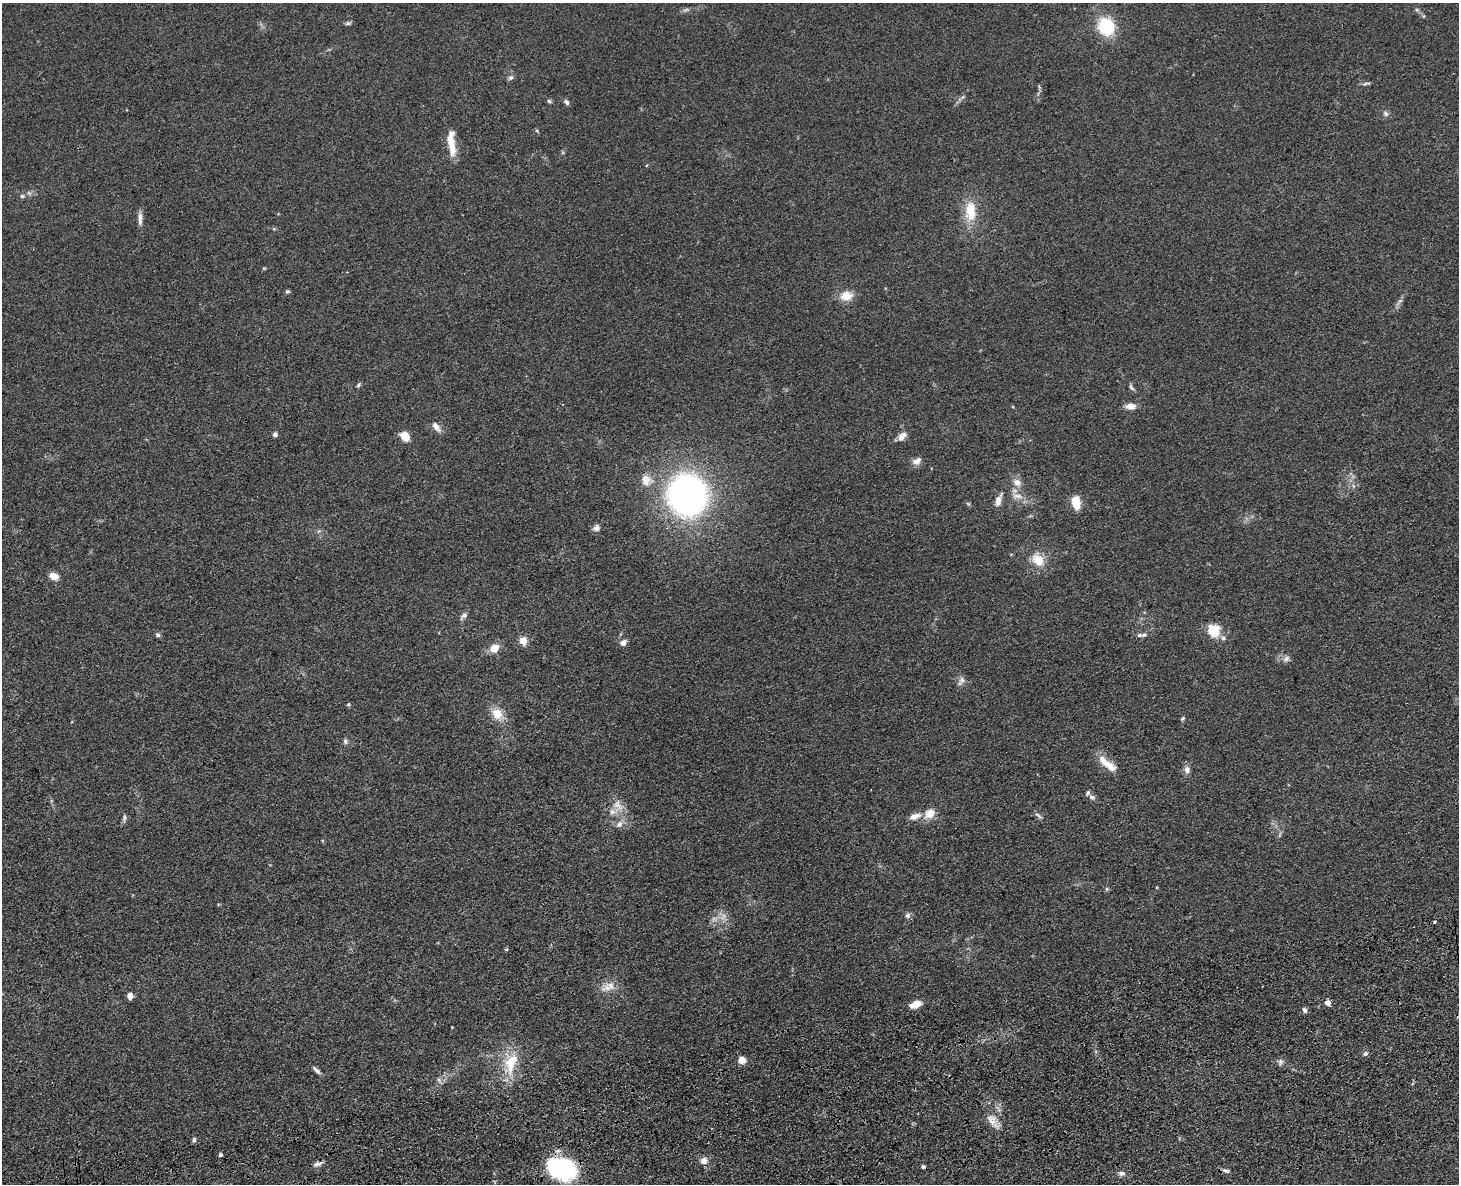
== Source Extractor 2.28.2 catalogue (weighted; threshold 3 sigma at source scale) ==
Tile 5 of 3 x 4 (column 2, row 2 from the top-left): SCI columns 1728-3184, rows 2483-3664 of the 4800 x 4963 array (HDU 1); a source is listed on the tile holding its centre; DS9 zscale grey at full resolution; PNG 1461 x 1186 px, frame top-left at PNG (2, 3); no overlay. Shown black and unused: <1% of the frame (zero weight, under 3 of 4 exposures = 6% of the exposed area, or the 3 px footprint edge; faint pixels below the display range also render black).
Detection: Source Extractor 2.28.2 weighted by HDU 2 'WHT'; one run over the whole footprint, this tile lists its part. Background 0.0683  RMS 0.0059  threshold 0.0265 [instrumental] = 3 sigma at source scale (4.5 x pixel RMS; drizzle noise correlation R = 1.50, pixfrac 1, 0.05/0.05 arcsec/px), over >= 5 px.
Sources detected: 89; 3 too faint to see at this stretch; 1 inside a brighter object's white glare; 2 cosmic-ray / hot-pixel residue — not listed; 7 inside a brighter listed object's ellipse — not listed separately; the other 76 listed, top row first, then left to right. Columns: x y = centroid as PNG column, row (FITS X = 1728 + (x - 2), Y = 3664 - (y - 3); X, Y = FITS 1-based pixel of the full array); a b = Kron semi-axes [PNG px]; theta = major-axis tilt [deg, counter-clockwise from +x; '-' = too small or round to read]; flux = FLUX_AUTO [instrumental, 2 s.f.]
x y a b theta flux
348 23 8 5 9 1.2
1106 26 17 15 -58 29
510 78 8 6 36 1.6
1366 83 13 3 12 1.2
549 101 5 5 - 1
566 102 8 6 -48 1.6
1386 113 9 7 -46 1.7
451 143 31 8 -84 13
22 196 5 5 - 1.1
970 211 28 15 90 16
140 218 19 5 90 3.3
287 291 6 5 - 0.99
846 296 17 12 7 7.4
1399 301 15 4 45 2
358 385 7 4 49 1
1131 387 10 5 -58 1.5
1131 406 10 6 0 5.2
436 427 15 7 -51 3.6
275 434 5 5 - 1.9
405 436 9 7 -47 9.1
902 436 13 7 47 3.9
917 461 13 8 32 3.5
646 480 17 15 -57 7.1
1017 482 11 10 - 4.4
687 495 33 30 -80 220
1017 496 16 6 -3 4.1
998 500 14 6 71 4.4
1076 502 13 8 -81 11
968 504 6 4 -4 0.75
596 528 9 7 29 2.4
1038 560 16 12 -50 11
54 576 11 7 -19 5
464 616 10 6 45 2.3
1217 628 18 12 -53 7.2
158 635 7 5 -45 1.3
1144 635 8 5 3 1.4
523 641 7 6 - 8.1
623 643 8 7 - 2.9
494 648 10 8 36 7.1
1286 659 10 8 35 2.4
962 680 11 8 80 2.7
348 704 6 4 -90 0.79
497 714 14 11 -48 9
1183 718 6 4 46 0.87
345 741 8 6 -78 1.4
1109 765 23 10 -34 8.1
1187 770 9 7 90 3
1092 797 9 6 -33 1.9
618 805 20 11 -51 7.3
930 813 14 11 40 7.2
1038 815 11 4 -38 1.5
915 816 15 7 19 4.5
124 818 10 5 89 1.6
619 824 11 8 46 3.4
1107 889 5 5 - 0.89
908 915 8 7 - 1.8
506 949 5 4 - 0.71
608 987 20 12 21 6.6
130 996 5 5 - 4.6
1328 1003 6 6 - 3
916 1004 13 7 16 6.3
1305 1010 7 5 -65 1.7
1365 1054 7 5 27 1.5
742 1060 5 5 - 14
1281 1061 9 6 68 1.9
511 1063 35 18 81 21
316 1070 13 4 -44 2
439 1080 9 3 -57 1.1
992 1120 17 10 -63 6
194 1140 7 5 88 1.1
220 1155 4 4 - 1.1
704 1161 8 8 - 3.6
318 1164 13 5 23 2.5
564 1167 27 17 -29 73
1226 1171 10 4 -21 1.7
1122 1173 9 6 -4 2.1
Overlapping masked pixels (flux is a lower limit): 1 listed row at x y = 564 1167